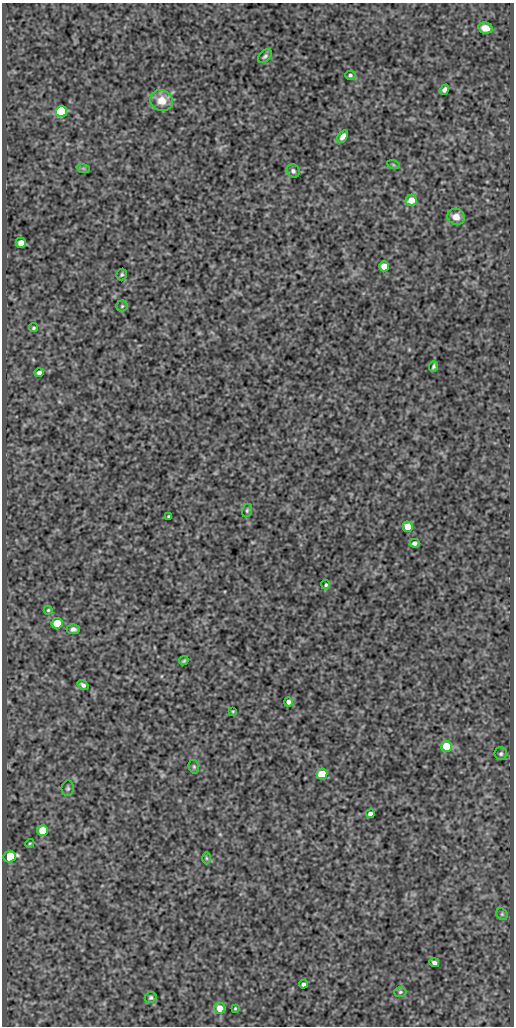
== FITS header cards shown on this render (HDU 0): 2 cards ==
NAXIS1  =                  512
NAXIS2  =                 1024

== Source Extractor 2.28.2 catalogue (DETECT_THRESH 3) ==
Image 512 x 1024 px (HDU 0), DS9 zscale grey, 1 PNG px = 1 image px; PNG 516 x 1028 px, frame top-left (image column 1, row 1024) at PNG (2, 3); each listed source drawn as its Kron ellipse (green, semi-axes under 4 px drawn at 4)
Background 485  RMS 0.99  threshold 2.97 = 3 sigma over >= 5 px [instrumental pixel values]
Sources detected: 48; all 48 listed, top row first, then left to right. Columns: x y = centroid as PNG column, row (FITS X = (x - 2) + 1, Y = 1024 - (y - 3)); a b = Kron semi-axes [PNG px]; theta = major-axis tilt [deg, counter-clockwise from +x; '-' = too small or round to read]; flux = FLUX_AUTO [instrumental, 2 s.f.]
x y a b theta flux
485 28 7 5 -10 610
265 56 8 5 44 160
350 75 5 4 - 120
444 90 5 4 - 200
161 101 11 10 - 960
62 112 5 5 - 7900
343 136 7 4 56 320
393 164 6 4 -20 93
83 168 7 4 -18 98
293 171 7 6 - 200
411 200 6 5 - 810
456 217 9 8 - 700
21 243 5 5 - 490
384 266 5 5 - 990
122 275 6 5 - 110
122 306 5 5 - 110
33 328 4 4 - 96
433 367 5 3 - 120
39 372 5 4 - 220
247 510 7 5 75 110
169 516 3 3 - 84
408 527 5 5 - 1700
414 543 5 4 - 210
326 585 5 4 - 95
48 610 4 4 - 87
57 623 5 5 - 1700
73 629 6 5 - 220
184 661 5 3 - 90
83 685 6 4 -37 180
288 702 4 4 - 220
233 711 4 3 - 67
446 746 5 5 - 2400
501 754 6 6 - 140
194 767 7 5 -75 110
322 774 5 5 - 1600
68 788 8 6 81 140
370 814 4 4 - 260
42 830 5 5 - 1500
30 843 4 3 - 65
9 857 6 5 - 4600
206 858 6 4 -89 92
502 914 6 5 - 100
434 963 5 4 - 240
303 984 4 4 - 140
400 992 6 5 - 110
151 998 6 5 - 130
220 1008 6 5 - 770
235 1008 3 2 - 66